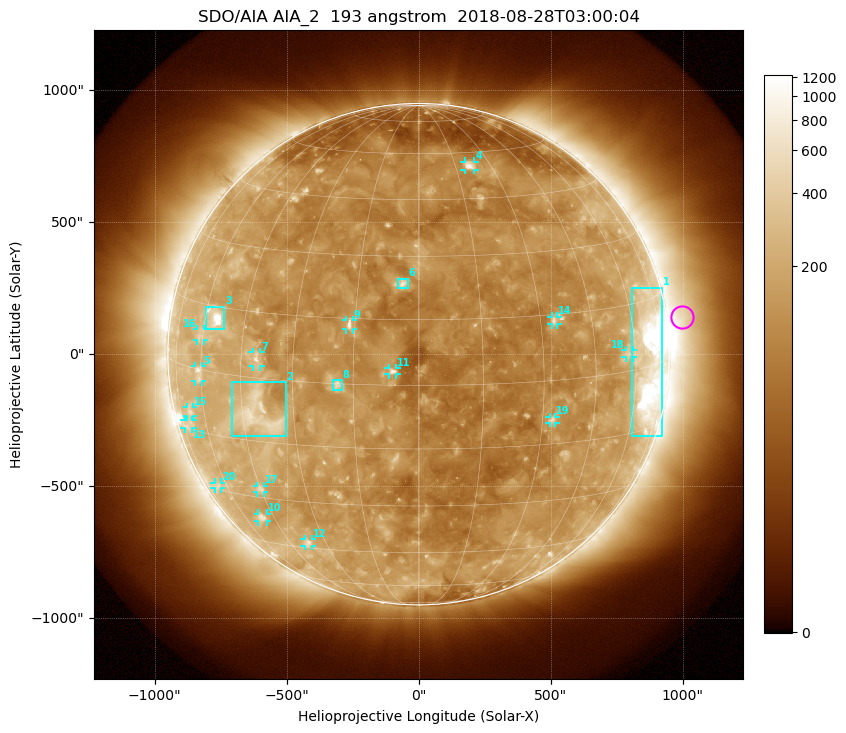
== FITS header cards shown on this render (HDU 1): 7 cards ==
TELESCOP= 'SDO/AIA'
INSTRUME= 'AIA_2'
WAVELNTH=                  193
WAVEUNIT= 'angstrom'
DATE-OBS= '2018-08-28T03:00:04.84'
CTYPE1  = 'HPLN-TAN'
CTYPE2  = 'HPLT-TAN'

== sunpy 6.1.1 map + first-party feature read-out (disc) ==
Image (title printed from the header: SDO/AIA AIA_2  193 angstrom  2018-08-28T03:00:04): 1024 x 1024 px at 2.4 arcsec/px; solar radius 950 arcsec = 396 px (full disc in frame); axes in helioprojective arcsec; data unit not stated in the header (colour bar unlabelled)
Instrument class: DISC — disc imager (sunpy class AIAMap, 193 A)
Bright regions (active regions / flare kernels): reference = the median radial profile (limb darkening/brightening removed); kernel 9 px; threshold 5 sigma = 207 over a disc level ~115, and >= 1.15x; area >= 12 px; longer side >= 9 px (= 22 arcsec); searched inside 0.97 R_sun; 21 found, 20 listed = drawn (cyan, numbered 1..; 15 of them under ~33 arcsec drawn as corner ticks so the feature stays visible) (cap 20 boxes per figure: the strongest are kept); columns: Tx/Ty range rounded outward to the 5 arcsec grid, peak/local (2 s.f.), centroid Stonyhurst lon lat
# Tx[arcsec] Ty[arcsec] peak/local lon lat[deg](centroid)
1 805..925 -310..255 13 +66 +1
2 -705..-505 -310..-105 5.6 -40 -8
3 -810..-735 90..180 14 -56 +12
4 175..210 695..730 5.8 +21 +55
5 -850..-820 -105..-45 3.7 -61 -1
6 -80..-40 250..285 5.8 -4 +23
7 -630..-600 -45..10 4.7 -40 +4
8 -325..-290 -140..-95 4.8 -19 +0
9 -275..-250 90..130 5.7 -16 +14
10 -610..-575 -635..-605 3.5 -50 -36
11 -115..-85 -80..-50 6.3 -6 +3
12 -435..-400 -730..-700 3.6 -37 -43
13 -885..-855 -280..-250 2.2 -71 -14
14 505..525 110..145 4.2 +34 +14
15 -875..-855 -235..-200 2.6 -68 -11
16 -840..-810 50..95 2.6 -61 +8
17 -615..-585 -525..-500 3.1 -45 -28
18 785..810 -15..15 2.7 +57 +4
19 495..520 -260..-235 4.1 +33 -9
20 -775..-745 -510..-485 2.2 -66 -29
Off-limb structures (1.02-1.3 R_sun): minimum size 162 px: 7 found; the strongest spans PA ~255..305 deg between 1.02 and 1.3 R_sun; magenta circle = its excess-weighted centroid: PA ~280 deg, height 1.06 R_sun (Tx ~995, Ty ~140 arcsec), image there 2.2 x the reference